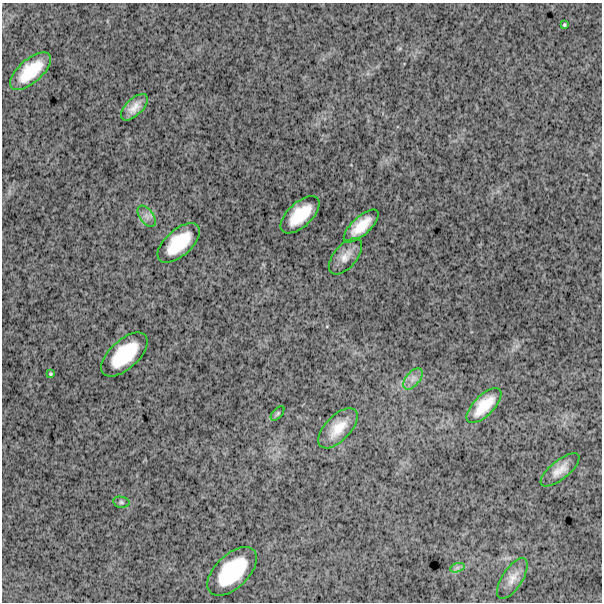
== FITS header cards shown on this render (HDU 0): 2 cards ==
NAXIS1  =                  600
NAXIS2  =                  600

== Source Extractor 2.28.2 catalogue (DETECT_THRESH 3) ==
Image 600 x 600 px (HDU 0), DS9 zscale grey, 1 PNG px = 1 image px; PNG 604 x 604 px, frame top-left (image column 1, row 600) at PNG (2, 3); each listed source drawn as its Kron ellipse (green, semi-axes under 4 px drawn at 4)
Background 1830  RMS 250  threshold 749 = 3 sigma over >= 5 px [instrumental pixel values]
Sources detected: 19; all 19 listed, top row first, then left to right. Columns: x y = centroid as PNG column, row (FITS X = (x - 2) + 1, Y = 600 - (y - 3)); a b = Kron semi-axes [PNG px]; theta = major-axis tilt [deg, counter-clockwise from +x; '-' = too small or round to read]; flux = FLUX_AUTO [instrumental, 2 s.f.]
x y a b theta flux
564 25 4 3 - 2.2e+04
30 71 25 11 41 5.8e+05
134 107 17 8 44 1.8e+05
300 215 24 12 42 5.4e+05
147 216 12 7 -54 9.7e+04
361 226 22 9 43 3.5e+05
179 243 26 13 41 6.6e+05
345 256 22 11 49 1.9e+05
124 354 28 14 42 8.1e+05
50 374 3 3 - 2.1e+04
413 379 12 7 51 1.0e+05
484 406 22 10 45 4.0e+05
277 413 9 4 49 3.4e+04
338 428 25 12 46 3.5e+05
560 470 23 9 39 2.0e+05
121 502 8 5 -10 3.3e+04
457 568 7 4 19 4.4e+04
232 571 30 16 44 1.0e+06
512 578 23 10 57 1.7e+05